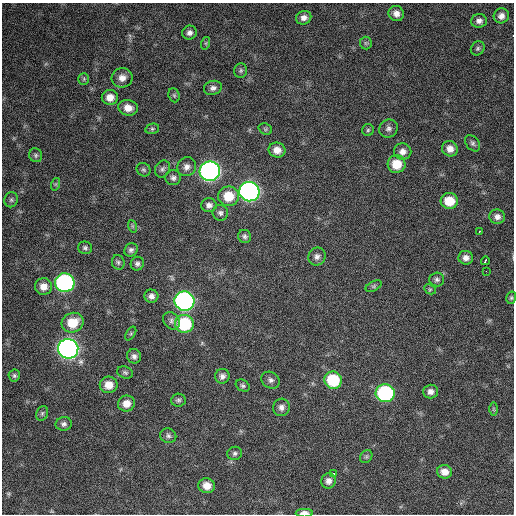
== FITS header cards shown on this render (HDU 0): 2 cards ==
NAXIS1  =                  512 / Axis length
NAXIS2  =                  512 / Axis length

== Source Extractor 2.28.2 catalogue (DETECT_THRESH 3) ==
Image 512 x 512 px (HDU 0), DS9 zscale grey, 1 PNG px = 1 image px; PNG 516 x 516 px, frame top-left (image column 1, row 512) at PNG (2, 3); each listed source drawn as its Kron ellipse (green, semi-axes under 4 px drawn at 4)
Background 645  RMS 25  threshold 76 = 3 sigma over >= 5 px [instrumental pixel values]
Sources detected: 86; all 86 listed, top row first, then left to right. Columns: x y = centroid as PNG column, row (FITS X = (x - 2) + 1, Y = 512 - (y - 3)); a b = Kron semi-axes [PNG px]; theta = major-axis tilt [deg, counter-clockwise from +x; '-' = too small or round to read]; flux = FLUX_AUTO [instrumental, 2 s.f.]
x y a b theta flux
396 14 8 7 - 10000
501 16 8 7 - 9200
304 18 8 6 25 8400
479 21 8 7 - 7500
190 33 7 7 - 6600
206 43 6 4 72 2200
366 43 6 6 - 3000
478 48 7 6 - 3500
241 71 7 6 - 3700
122 78 10 10 - 13000
84 79 6 5 - 2600
213 88 9 7 14 6900
174 95 7 5 -68 2800
110 97 8 7 - 15000
128 108 10 8 -11 15000
388 128 10 8 34 7200
152 129 7 5 13 2900
265 129 7 5 -21 2500
368 130 6 6 - 3000
473 143 9 6 -51 4700
450 149 8 7 - 13000
277 150 8 7 - 15000
403 151 9 8 - 10000
36 155 7 6 - 3800
397 164 9 8 - 36000
187 167 10 9 - 9600
163 169 9 7 61 5300
144 170 7 6 - 3600
210 171 10 9 - 760000
173 178 8 7 - 5600
56 184 6 4 71 2100
249 192 10 9 - 770000
229 196 10 10 - 40000
11 200 7 7 - 4000
449 201 8 8 - 37000
209 205 8 7 - 7100
220 213 8 7 - 5600
497 217 8 7 - 7800
132 226 6 4 -71 2300
479 231 3 2 - 4700
245 236 7 6 - 4400
85 248 7 6 - 4100
131 250 7 6 - 4900
317 257 9 8 - 7500
466 258 7 7 - 8900
485 261 4 3 - 7100
118 262 7 6 - 3900
137 264 7 6 - 4500
486 271 2 2 - 4900
437 279 7 7 - 4800
65 283 10 9 - 400000
43 286 8 8 - 15000
374 286 8 4 27 3500
430 289 6 4 -27 2500
151 296 7 6 - 7600
511 298 6 5 - 2700
184 301 10 9 - 620000
172 321 9 7 -48 5800
73 323 11 9 24 40000
184 324 9 9 - 110000
131 333 7 4 59 2700
68 349 10 10 - 930000
134 356 7 7 - 6500
125 372 8 5 -17 3800
14 376 6 6 - 3600
222 376 7 7 - 7000
270 380 9 8 - 6100
333 380 9 8 - 83000
109 385 9 8 - 20000
243 386 7 5 -32 3600
430 392 7 7 - 8300
385 393 9 9 - 240000
178 400 7 6 - 4000
126 403 8 8 - 16000
281 407 9 8 - 8500
493 409 7 4 -89 2900
42 413 7 5 69 3600
64 424 8 6 12 5400
168 436 8 7 - 5200
235 453 7 6 - 4300
366 457 7 5 55 3300
444 472 7 6 - 15000
334 474 3 2 - 15000
328 481 8 7 - 8000
207 486 8 7 - 17000
304 513 8 4 0 10000
At the frame edge (FLAGS 8, measured only in part): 1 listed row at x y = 304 513